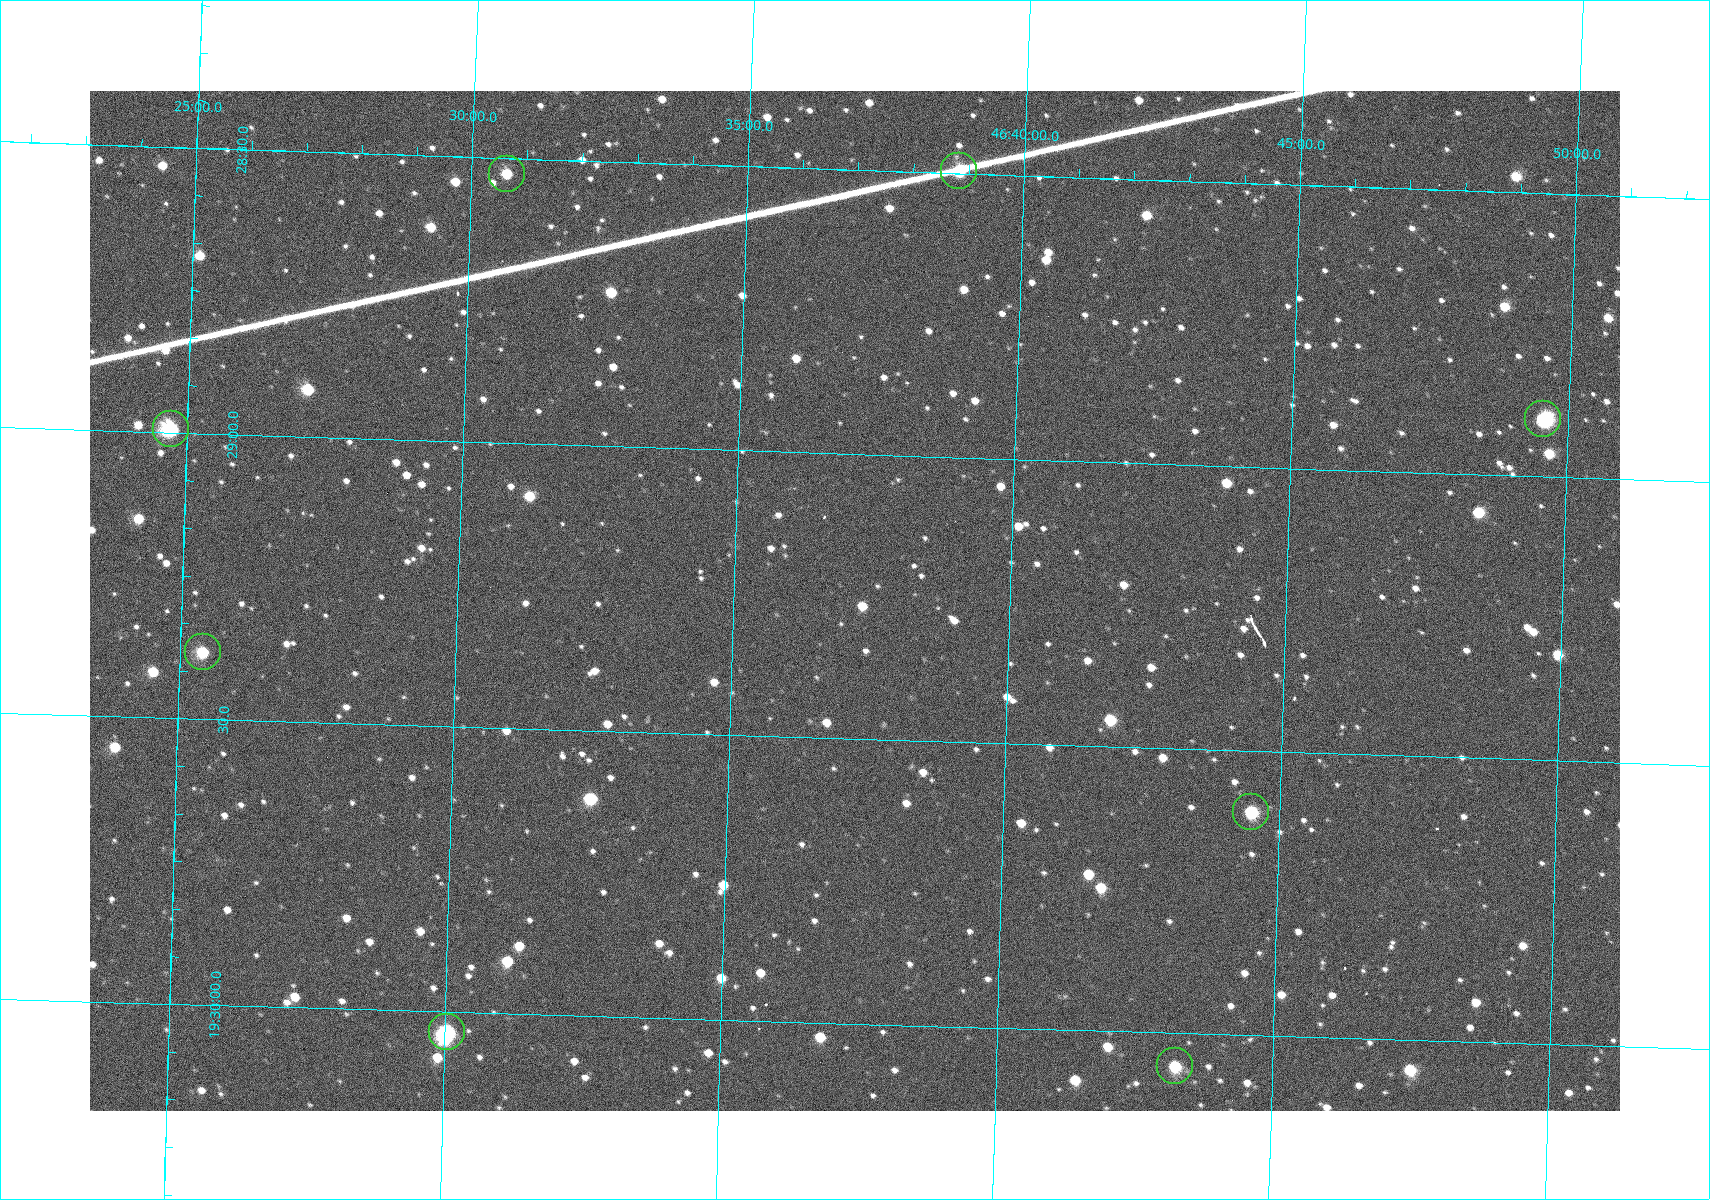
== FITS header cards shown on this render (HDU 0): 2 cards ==
NAXIS1  =                 1530 /fastest changing axis
NAXIS2  =                 1020 /next to fastest changing axis

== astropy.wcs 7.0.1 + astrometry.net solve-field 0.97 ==
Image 1530 x 1020 px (HDU 0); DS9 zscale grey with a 90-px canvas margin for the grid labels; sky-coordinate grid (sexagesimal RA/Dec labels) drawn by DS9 from the SOLVED WCS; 8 Tycho-2 reference stars matched to detected sources circled (green)
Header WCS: RA---TAN/DEC--TAN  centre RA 19:29:15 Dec +46:37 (292.31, +46.62 deg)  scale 1.09 arcsec/px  FOV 27.7' x 18.5'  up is -92 deg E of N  parity flipped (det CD > 0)
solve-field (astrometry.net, Tycho-2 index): VERIFIED the header's WCS against the Tycho-2 star catalogue (8 matches, 0 conflicts) and refined it, rather than solving blind
Solved WCS: RA---TAN-SIP/DEC--TAN-SIP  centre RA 19:29:15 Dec +46:37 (292.31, +46.62 deg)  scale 1.09 arcsec/px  FOV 27.7' x 18.5'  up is -92 deg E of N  parity flipped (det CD > 0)
The solver's refit moves the header's centre by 0.31 arcsec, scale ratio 1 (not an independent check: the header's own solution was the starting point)
Tycho-2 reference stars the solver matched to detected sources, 8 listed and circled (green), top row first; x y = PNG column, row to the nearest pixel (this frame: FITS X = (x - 90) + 1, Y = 1020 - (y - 91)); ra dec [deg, ICRS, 3 dp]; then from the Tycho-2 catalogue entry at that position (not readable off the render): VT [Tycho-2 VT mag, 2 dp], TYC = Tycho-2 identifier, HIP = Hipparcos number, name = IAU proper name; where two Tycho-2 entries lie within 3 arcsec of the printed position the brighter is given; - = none
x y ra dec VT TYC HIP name
959 171 292.124 +46.647 11.42 3543-2176-1 - -
507 174 292.132 +46.511 11.99 3543-976-1 - -
1543 419 292.225 +46.826 10.22 3543-385-1 - -
171 429 292.248 +46.412 10.26 3543-1535-1 - -
203 652 292.346 +46.424 11.36 3543-1961-1 - -
1251 812 292.402 +46.741 11.09 3543-475-1 - -
447 1032 292.509 +46.501 9.70 3556-430-1 - -
1175 1066 292.514 +46.721 11.28 3556-442-1 - -